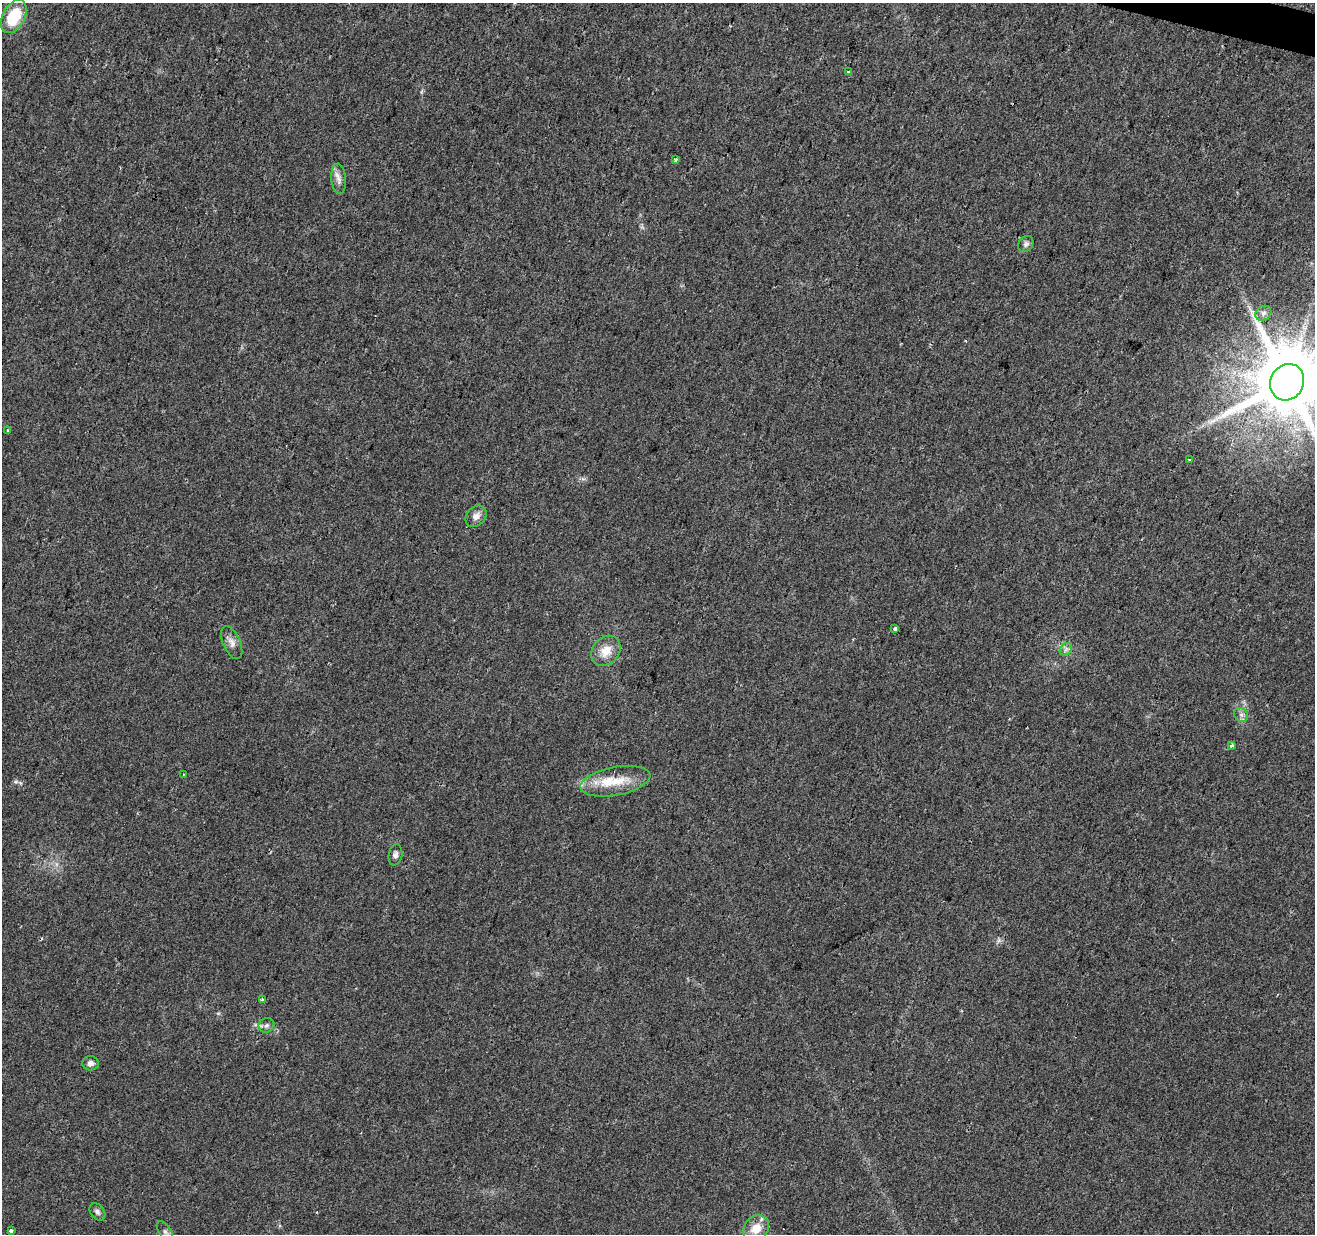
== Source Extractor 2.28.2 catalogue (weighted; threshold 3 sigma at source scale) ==
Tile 10 of 4 x 4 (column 2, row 3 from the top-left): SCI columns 1316-2628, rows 1512-2743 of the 5253 x 5423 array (HDU 1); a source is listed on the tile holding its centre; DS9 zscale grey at full resolution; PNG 1317 x 1236 px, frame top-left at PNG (2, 3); each listed source drawn as its Kron ellipse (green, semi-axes under 4 px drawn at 4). Shown black and unused: <1% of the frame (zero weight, under 2 of 3 exposures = <1% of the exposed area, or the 3 px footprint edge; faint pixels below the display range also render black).
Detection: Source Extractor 2.28.2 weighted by HDU 2 'WHT'; one run over the whole footprint, this tile lists its part. Background 0.0431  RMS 0.0057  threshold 0.0255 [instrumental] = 3 sigma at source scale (4.5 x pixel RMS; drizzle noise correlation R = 1.50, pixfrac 1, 0.0396/0.0396 arcsec/px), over >= 5 px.
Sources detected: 29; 2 cosmic-ray / hot-pixel residue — neither listed nor drawn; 1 inside a brighter listed object's ellipse — not listed separately; the other 26 listed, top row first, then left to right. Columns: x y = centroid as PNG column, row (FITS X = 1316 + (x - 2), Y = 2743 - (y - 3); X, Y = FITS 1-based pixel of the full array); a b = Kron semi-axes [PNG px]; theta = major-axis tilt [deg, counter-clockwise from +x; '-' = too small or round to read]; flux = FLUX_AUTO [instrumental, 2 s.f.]
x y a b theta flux
14 16 18 11 62 21
848 72 3 3 - 2.6
676 160 3 3 - 6.1
339 179 15 7 -84 3.3
1026 244 9 7 49 1.9
1263 313 8 7 - 2.1
1287 382 19 16 61 6400
8 431 3 3 - 2.3
1190 459 3 2 - 1.1
476 516 12 9 44 4
895 629 3 3 - 3.3
232 643 17 8 -66 3.7
1066 649 7 5 46 1.7
606 651 16 13 50 8.5
1241 715 7 6 - 1.9
1231 746 3 3 - 2.5
184 774 2 2 - 0.52
615 781 35 14 11 16
395 855 11 6 79 2.2
262 1000 3 3 - 1.3
266 1025 8 7 - 1.8
90 1063 8 7 - 2.3
97 1212 9 7 -51 2
756 1228 14 12 45 9.1
11 1231 4 3 - 2.3
165 1232 12 6 -57 2.4
Isophote crosses this tile's border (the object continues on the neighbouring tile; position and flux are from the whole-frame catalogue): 2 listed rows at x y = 1287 382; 165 1232